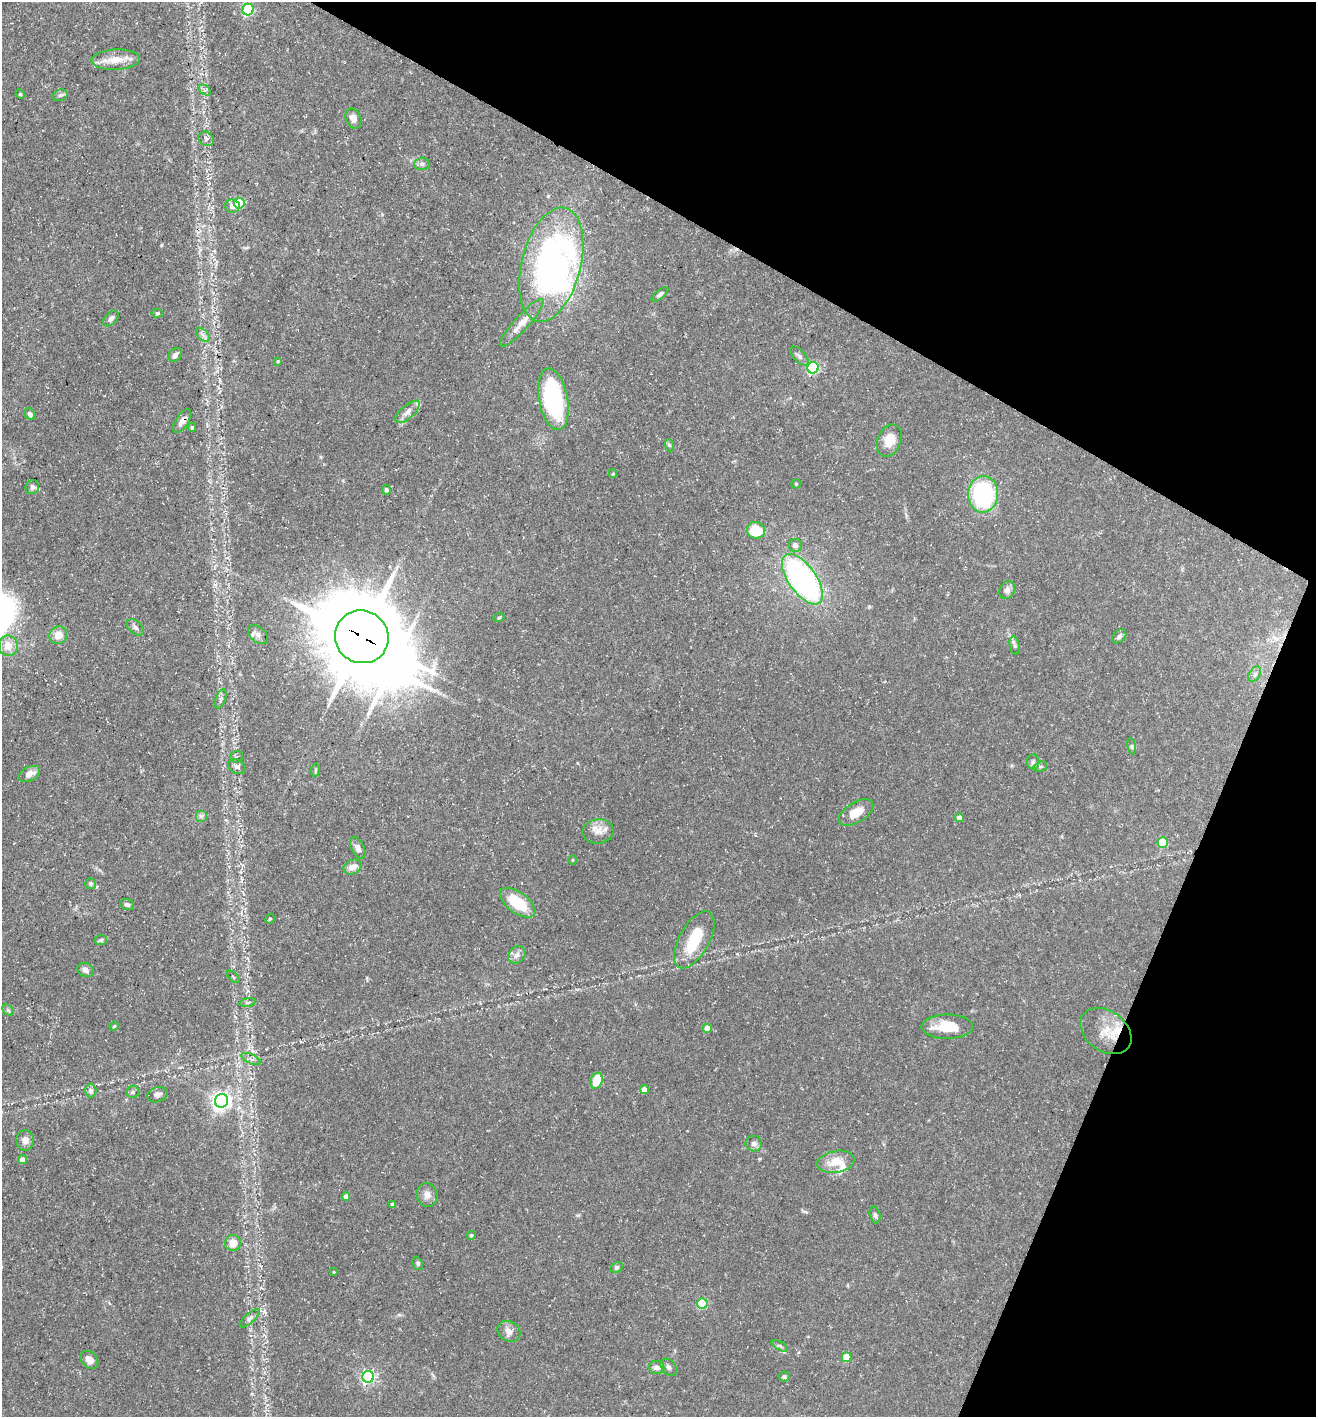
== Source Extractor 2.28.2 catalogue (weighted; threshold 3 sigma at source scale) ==
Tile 8 of 4 x 4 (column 4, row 2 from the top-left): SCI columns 4083-5396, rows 2833-4247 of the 5674 x 5663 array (HDU 1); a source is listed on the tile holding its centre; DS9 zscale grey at full resolution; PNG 1318 x 1419 px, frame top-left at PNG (2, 2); each listed source drawn as its Kron ellipse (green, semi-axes under 4 px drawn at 4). Shown black and unused: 24% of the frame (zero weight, under 3 of 5 exposures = <1% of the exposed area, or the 3 px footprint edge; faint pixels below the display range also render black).
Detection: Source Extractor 2.28.2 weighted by HDU 2 'WHT'; one run over the whole footprint, this tile lists its part. Background 0.0534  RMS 0.0049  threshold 0.0221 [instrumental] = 3 sigma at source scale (4.5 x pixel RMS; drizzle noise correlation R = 1.50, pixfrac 1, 0.05/0.05 arcsec/px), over >= 5 px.
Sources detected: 114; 3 inside a brighter object's white glare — neither listed nor drawn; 5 inside a brighter listed object's ellipse — not listed separately; the other 106 listed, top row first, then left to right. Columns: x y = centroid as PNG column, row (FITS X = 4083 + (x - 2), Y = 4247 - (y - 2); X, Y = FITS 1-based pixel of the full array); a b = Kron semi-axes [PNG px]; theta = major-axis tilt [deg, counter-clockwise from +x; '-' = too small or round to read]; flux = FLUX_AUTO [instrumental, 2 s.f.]
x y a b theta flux
248 10 6 5 - 59
116 60 24 10 3 7.6
205 90 7 4 -34 1.1
20 94 5 4 - 0.43
60 95 7 5 20 1
353 118 10 7 -65 2.9
206 139 8 7 - 1.4
422 164 8 6 3 1.3
239 203 5 5 - 30
232 206 7 6 - 2.4
551 265 58 29 76 120
660 294 10 4 38 1.1
157 313 6 4 -11 0.72
111 318 9 5 46 1.7
522 323 31 7 48 5.8
203 335 8 5 -45 1.6
175 355 8 6 41 1.5
799 356 12 6 -46 1.7
278 361 4 4 - 0.51
813 368 6 5 - 54
553 399 31 14 -79 59
407 412 15 6 42 2.7
30 414 6 5 - 1.3
182 421 13 6 57 3
192 427 4 4 - 0.67
889 440 17 11 67 6.9
669 445 6 4 -71 0.67
613 474 4 4 - 0.59
796 484 5 4 - 0.55
32 487 7 6 - 1.3
386 490 5 4 - 1.3
983 494 18 15 86 57
756 530 9 8 - 15
795 545 7 6 - 2.3
802 579 29 13 -55 130
1007 590 9 7 61 2.2
499 617 5 3 - 0.49
135 627 10 6 -41 1.6
58 635 9 8 - 4.9
258 635 12 7 -42 2.2
1119 636 8 5 45 1.4
362 637 27 26 - 4500
8 646 10 9 - 5.8
1015 646 9 5 -79 1.1
1255 674 8 5 59 1.4
221 699 10 4 68 1.2
1132 746 8 4 -82 0.75
236 757 6 5 - 0.99
1033 762 7 6 - 1.2
237 767 9 6 -27 1.5
1040 767 7 5 16 0.93
315 770 6 3 81 0.52
29 774 11 7 26 3.5
856 813 19 10 32 7.2
201 816 6 6 - 1.1
959 818 4 4 - 3.1
598 831 15 12 8 4.8
1163 842 5 5 - 21
358 848 11 6 -62 2.1
573 860 4 3 - 0.41
352 867 9 7 24 3.9
91 884 5 5 - 0.89
518 903 20 10 -36 16
127 904 7 5 -20 1.2
270 919 5 4 - 0.61
101 940 6 5 - 0.84
694 940 31 15 61 18
517 955 9 7 45 2.6
86 970 8 7 - 1.9
233 977 7 3 -45 0.47
247 1002 8 4 9 0.85
8 1010 6 4 -45 0.82
114 1026 5 4 - 0.59
947 1027 26 12 0 12
707 1028 4 4 - 6.1
1106 1031 28 20 -36 10
251 1059 11 4 -24 1.6
597 1081 8 5 73 11
644 1090 4 4 - 4
90 1091 7 6 - 2.5
133 1092 6 6 - 1
157 1095 10 7 17 1.8
222 1101 7 6 - 240
25 1140 10 9 - 3.3
754 1144 8 7 - 1.6
23 1160 5 4 - 3.6
836 1162 19 11 10 8
427 1195 12 10 -78 3.2
346 1196 4 4 - 2.5
392 1204 4 3 - 0.7
875 1215 9 5 -75 1.1
471 1235 4 4 - 0.78
233 1243 8 8 - 6.5
418 1263 7 5 -64 0.84
617 1267 6 5 - 0.8
334 1272 4 2 - 0.34
702 1303 5 5 - 31
250 1318 12 5 42 1.5
509 1331 12 10 -34 3.2
780 1346 9 4 -30 0.9
846 1357 5 5 - 12
89 1360 10 7 -45 3.9
657 1367 8 6 -5 2.5
669 1367 10 6 -49 1.6
368 1377 6 5 - 96
784 1377 5 5 - 0.89
Overlapping masked pixels (flux is a lower limit): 3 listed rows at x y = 182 421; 362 637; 1106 1031